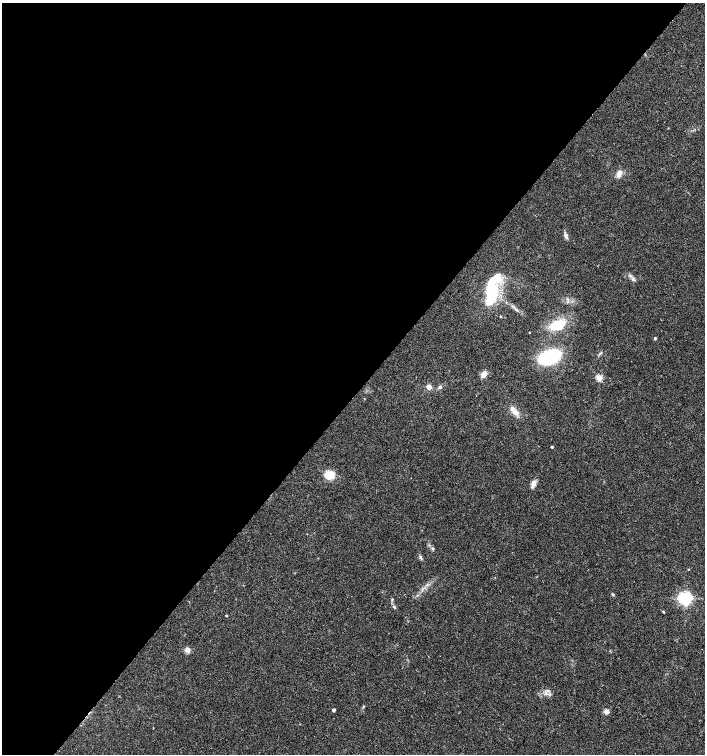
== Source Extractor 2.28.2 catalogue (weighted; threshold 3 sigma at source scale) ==
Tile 5 of 4 x 4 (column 1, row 2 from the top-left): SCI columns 233-1638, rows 3005-4507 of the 6023 x 6017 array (HDU 1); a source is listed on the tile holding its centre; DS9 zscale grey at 2 x 2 block average (1 PNG px = mean of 2 x 2 image px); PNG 707 x 756 px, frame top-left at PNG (2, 3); no overlay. Shown black and unused: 52% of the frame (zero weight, under 3 of 4 exposures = <1% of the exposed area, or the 3 px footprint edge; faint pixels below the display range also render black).
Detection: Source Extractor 2.28.2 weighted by HDU 2 'WHT'; one run over the whole footprint, this tile lists its part. Background 0.0228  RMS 0.0029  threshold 0.0129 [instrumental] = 3 sigma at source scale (4.5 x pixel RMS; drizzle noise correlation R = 1.50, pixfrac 1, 0.0396/0.0396 arcsec/px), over >= 5 px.
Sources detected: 31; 1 inside a brighter object's white glare — not listed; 1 inside a brighter listed object's ellipse — not listed separately; the other 29 listed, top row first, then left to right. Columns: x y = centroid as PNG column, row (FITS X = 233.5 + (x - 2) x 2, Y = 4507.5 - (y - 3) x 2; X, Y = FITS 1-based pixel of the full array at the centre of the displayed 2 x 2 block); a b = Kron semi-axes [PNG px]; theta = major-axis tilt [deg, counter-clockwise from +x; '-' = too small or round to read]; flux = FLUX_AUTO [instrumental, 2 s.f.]
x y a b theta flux
619 173 8 5 72 3.7
566 236 10 4 -69 1.9
633 280 5 3 - 1.2
491 288 38 12 73 36
558 325 11 8 13 23
529 332 2 2 - 0.33
655 338 3 3 - 0.77
550 357 17 9 19 65
484 374 7 5 53 4.4
599 378 3 3 - 22
429 387 3 3 - 5.9
440 387 5 4 - 1.4
515 412 10 6 -54 4.6
552 447 2 2 - 0.94
329 475 8 7 - 13
534 483 9 6 89 3
433 548 4 3 - 0.77
421 557 6 3 -59 1
688 569 2 2 - 0.33
613 594 4 3 - 0.72
685 598 4 4 - 180
392 599 4 3 - 0.69
394 607 5 3 - 0.98
663 611 3 2 - 0.63
226 616 3 2 - 0.62
188 650 3 3 - 11
364 706 3 2 - 0.46
334 710 2 2 - 1.9
606 711 5 5 - 2.9
Diffuse or blended objects may show on this block-average render without a row.